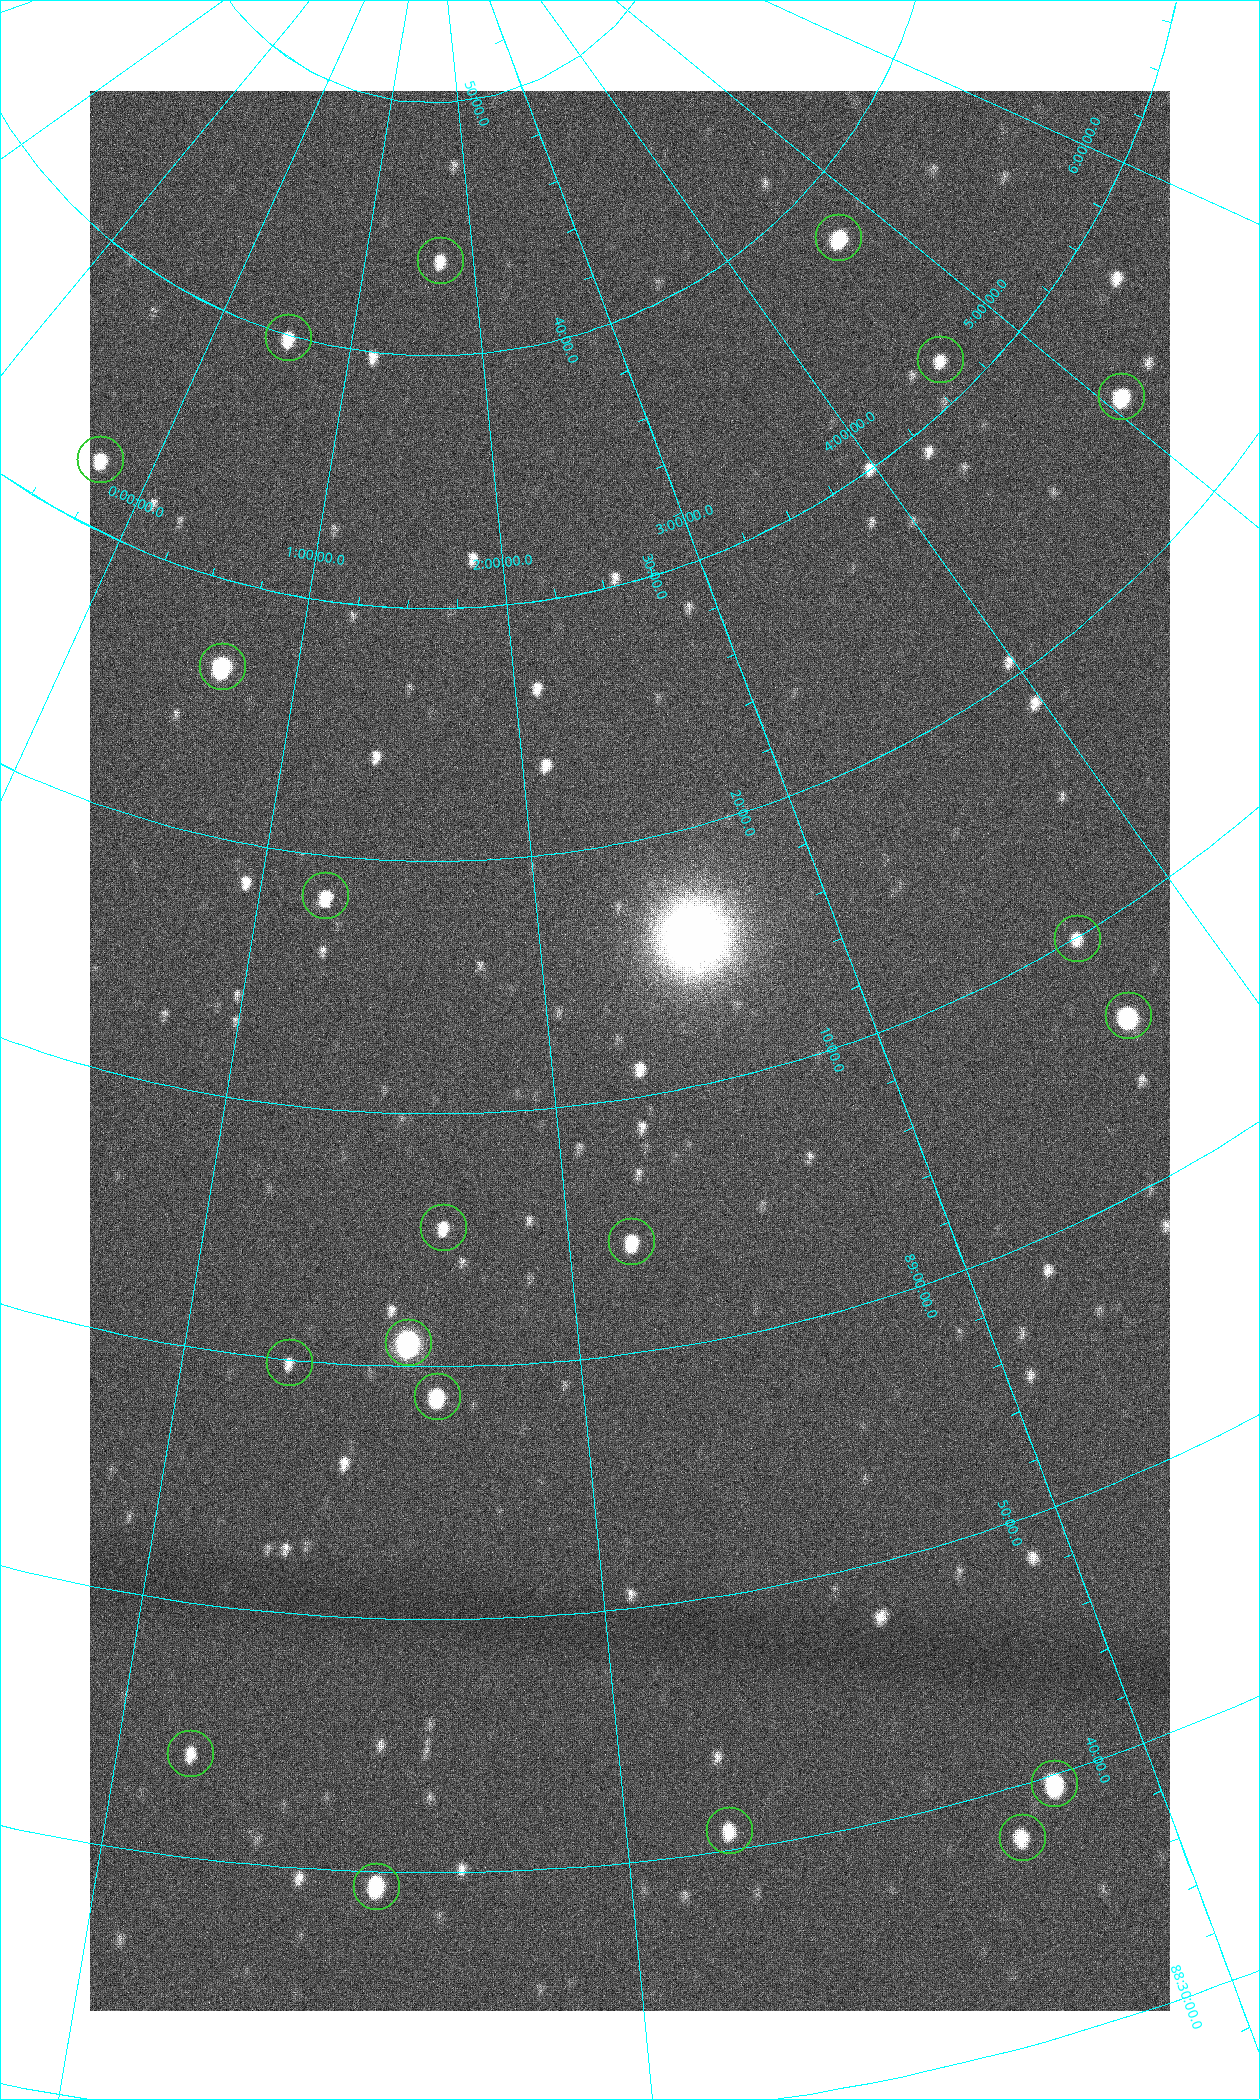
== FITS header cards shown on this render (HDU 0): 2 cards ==
NAXIS1  =                 1080 / length of data axis 1
NAXIS2  =                 1920 / length of data axis 2

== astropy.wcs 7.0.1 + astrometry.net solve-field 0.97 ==
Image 1080 x 1920 px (HDU 0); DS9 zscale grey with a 90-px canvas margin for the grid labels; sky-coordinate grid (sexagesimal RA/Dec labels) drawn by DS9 from the SOLVED WCS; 20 Tycho-2 reference stars matched to detected sources circled (green)
Header WCS: none
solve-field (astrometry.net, Tycho-2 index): SOLVED blind (the file carries no WCS)
Solved WCS: RA---TAN-SIP/DEC--TAN-SIP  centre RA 02:14:54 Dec +89:12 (33.72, +89.20 deg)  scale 2.37 arcsec/px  FOV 42.7' x 75.9'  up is +9 deg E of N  parity flipped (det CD > 0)
(file carries no celestial WCS; the grid is the blind solution)
Tycho-2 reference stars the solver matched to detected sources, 20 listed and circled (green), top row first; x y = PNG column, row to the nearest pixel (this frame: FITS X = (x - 90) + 1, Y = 1920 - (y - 91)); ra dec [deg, ICRS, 3 dp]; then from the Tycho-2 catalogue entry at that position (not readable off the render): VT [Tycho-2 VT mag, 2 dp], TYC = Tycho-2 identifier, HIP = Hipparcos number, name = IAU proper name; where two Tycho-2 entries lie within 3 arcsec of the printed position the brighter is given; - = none
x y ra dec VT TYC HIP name
838 237 70.692 +89.630 9.34 4629-37-1 - -
440 260 25.399 +89.729 11.04 4627-64-1 - -
288 337 7.906 +89.665 10.51 4627-6-1 - -
940 359 69.250 +89.526 11.02 4629-45-1 - -
1121 396 75.971 +89.421 9.41 4629-33-1 - -
100 459 355.808 +89.543 10.14 4662-135-1 - -
222 666 9.931 +89.444 8.22 4627-49-1 3128 -
325 895 18.559 +89.307 10.52 4627-75-1 - -
1077 938 55.017 +89.166 11.19 4628-70-1 - -
1128 1015 55.225 +89.105 8.15 4628-68-1 17195 -
443 1227 24.867 +89.092 10.76 4627-125-1 - -
631 1241 32.549 +89.073 9.84 4628-149-1 - -
408 1342 23.461 +89.016 6.47 4627-259-1 7283 -
289 1362 19.000 +88.998 11.53 4627-46-1 - -
437 1396 24.587 +88.980 9.00 4627-86-1 - -
190 1753 17.187 +88.735 11.22 4627-80-1 - -
1054 1783 42.246 +88.661 8.90 4628-20-1 - -
729 1830 32.945 +88.680 10.72 4628-99-1 - -
1022 1837 40.943 +88.634 10.89 4628-71-1 - -
376 1886 22.838 +88.657 9.18 4627-37-1 - -